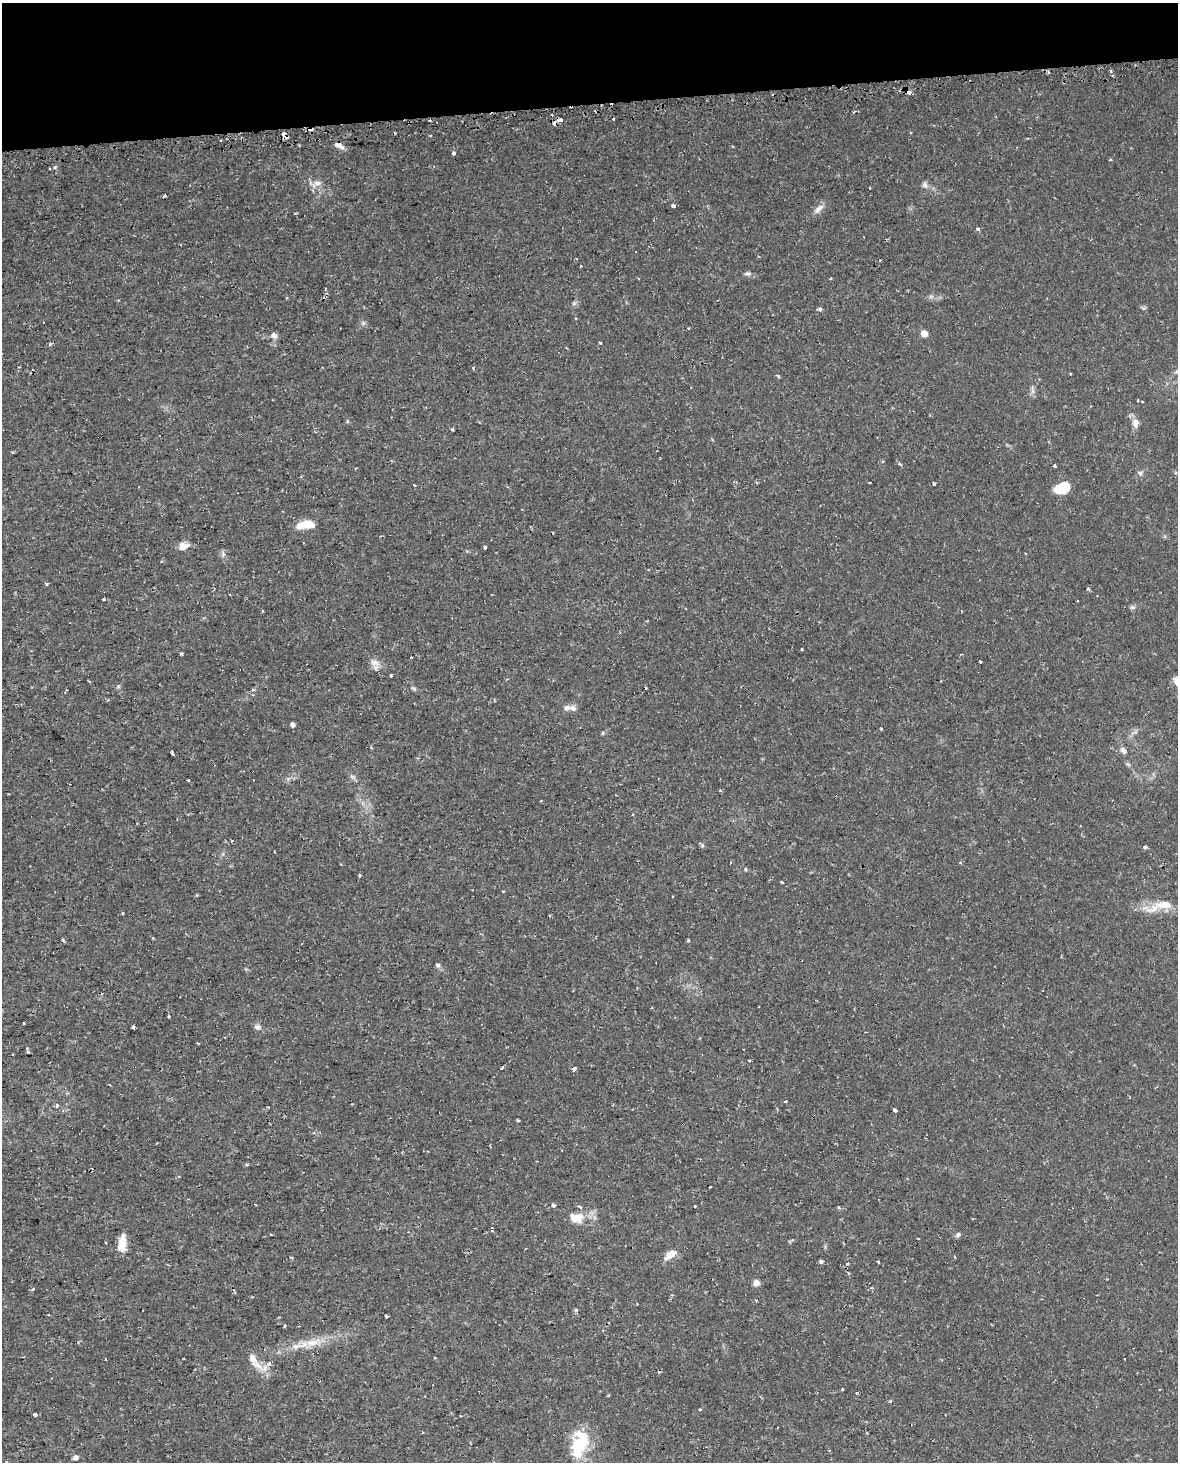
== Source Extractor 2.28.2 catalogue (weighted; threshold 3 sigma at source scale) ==
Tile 3 of 4 x 3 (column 3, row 1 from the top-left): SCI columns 2370-3545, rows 3003-4462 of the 4740 x 4499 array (HDU 1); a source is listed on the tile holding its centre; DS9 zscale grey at full resolution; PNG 1180 x 1464 px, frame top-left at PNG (2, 3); no overlay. Shown black and unused: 7% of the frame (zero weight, under 2 of 3 exposures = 3% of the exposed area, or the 3 px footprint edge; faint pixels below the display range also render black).
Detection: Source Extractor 2.28.2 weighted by HDU 2 'WHT'; one run over the whole footprint, this tile lists its part. Background 0.0102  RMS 0.0013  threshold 0.0058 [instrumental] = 3 sigma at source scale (4.5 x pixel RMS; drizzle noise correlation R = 1.50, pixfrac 1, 0.0396/0.0396 arcsec/px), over >= 5 px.
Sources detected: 141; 1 too faint to see at this stretch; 20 cosmic-ray / hot-pixel residue — not listed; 3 inside a brighter listed object's ellipse — not listed separately; the other 117 listed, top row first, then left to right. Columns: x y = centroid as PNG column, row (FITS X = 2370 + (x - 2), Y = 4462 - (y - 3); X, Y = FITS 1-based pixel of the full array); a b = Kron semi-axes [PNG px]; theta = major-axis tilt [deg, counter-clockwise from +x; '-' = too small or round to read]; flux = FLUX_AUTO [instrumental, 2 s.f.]
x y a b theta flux
1048 72 3 3 - 0.22
909 92 3 3 - 0.98
429 120 3 2 - 0.15
560 120 4 3 - 1.4
555 123 4 4 - 1.2
284 134 4 4 - 1.1
338 145 13 8 -13 0.71
453 153 4 3 - 0.52
316 183 14 8 26 0.9
925 185 10 7 -69 0.47
870 188 3 2 - 0.1
165 196 3 3 - 0.22
673 206 4 4 - 0.87
819 209 16 7 42 0.77
978 229 5 4 - 0.18
748 273 8 6 -6 0.37
1143 308 8 5 -23 0.22
820 309 4 4 - 0.44
363 323 5 5 - 0.26
924 333 6 5 - 1
274 335 8 7 - 0.57
50 343 4 3 - 0.33
600 343 3 3 - 0.59
19 367 4 4 - 0.13
1070 374 3 3 - 0.21
778 376 5 4 - 0.16
1138 400 3 2 - 0.12
1142 402 3 2 - 0.14
347 421 6 4 90 0.15
1136 423 10 8 90 0.94
452 429 3 3 - 0.57
883 461 4 3 - 0.13
899 464 5 4 - 0.21
1055 466 3 3 - 0.42
1140 473 6 5 - 0.27
757 483 4 3 - 0.12
933 484 3 3 - 0.32
414 485 3 2 - 0.19
1063 488 16 11 20 2.9
304 525 20 9 8 1.9
184 546 11 7 16 1.3
485 547 3 3 - 0.32
1025 553 3 2 - 0.11
223 554 8 6 -88 0.38
47 583 4 3 - 0.22
1088 588 5 4 - 0.21
104 599 3 3 - 0.42
1133 607 9 4 1 0.28
802 649 3 3 - 0.12
182 654 4 3 - 0.18
980 662 4 2 - 0.11
375 663 15 8 -24 0.92
391 675 3 3 - 0.59
1176 680 10 7 -77 0.8
118 686 6 4 -46 0.19
414 689 8 3 -19 0.21
253 690 5 4 - 0.22
573 708 9 7 -27 0.52
292 725 6 5 - 0.32
881 728 4 3 - 0.11
603 733 5 3 - 0.13
1123 750 10 7 -44 0.51
172 753 5 3 - 0.24
188 780 3 2 - 0.23
8 794 3 2 - 0.18
702 845 6 4 -72 0.2
1145 847 3 3 - 0.46
960 862 4 4 - 0.16
730 863 3 2 - 0.11
360 875 3 3 - 0.3
782 882 3 3 - 0.12
1163 905 51 10 8 2.8
688 940 3 3 - 0.15
438 965 6 5 - 0.3
169 1016 3 3 - 0.2
24 1023 3 3 - 0.82
133 1027 4 3 - 0.36
257 1027 9 7 -31 0.46
865 1032 3 2 - 0.086
28 1051 5 3 - 0.24
749 1060 3 3 - 0.24
502 1068 4 3 - 0.48
786 1102 3 3 - 0.34
56 1106 5 4 - 0.33
268 1107 3 2 - 0.12
895 1110 4 3 - 0.67
517 1120 3 3 - 0.3
247 1164 5 3 - 0.14
710 1187 3 2 - 0.1
553 1205 4 3 - 0.47
838 1207 4 4 - 0.15
576 1217 19 12 -5 2.3
972 1218 3 2 - 0.12
958 1234 7 5 59 0.29
271 1235 3 2 - 0.14
123 1242 19 9 -85 1.5
106 1243 3 3 - 0.19
670 1254 18 8 33 1.2
821 1261 4 3 - 0.56
878 1262 3 2 - 0.15
848 1273 5 3 - 0.14
756 1283 5 5 - 1.2
33 1289 4 3 - 0.2
576 1310 6 5 - 0.18
386 1316 3 3 - 0.52
285 1326 3 3 - 0.13
312 1342 25 9 11 2.3
1125 1359 2 2 - 0.12
254 1361 32 10 -53 1.8
269 1364 7 6 - 0.46
842 1389 3 3 - 0.25
1159 1389 2 2 - 0.14
890 1401 3 3 - 0.28
700 1410 4 2 - 0.12
35 1415 5 4 - 0.28
579 1445 36 18 74 6.5
76 1457 4 4 - 0.79
Overlapping masked pixels (flux is a lower limit): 6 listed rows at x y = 909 92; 429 120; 560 120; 555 123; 284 134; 756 1283
Isophote crosses this tile's border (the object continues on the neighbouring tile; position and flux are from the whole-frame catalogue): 1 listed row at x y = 1176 680